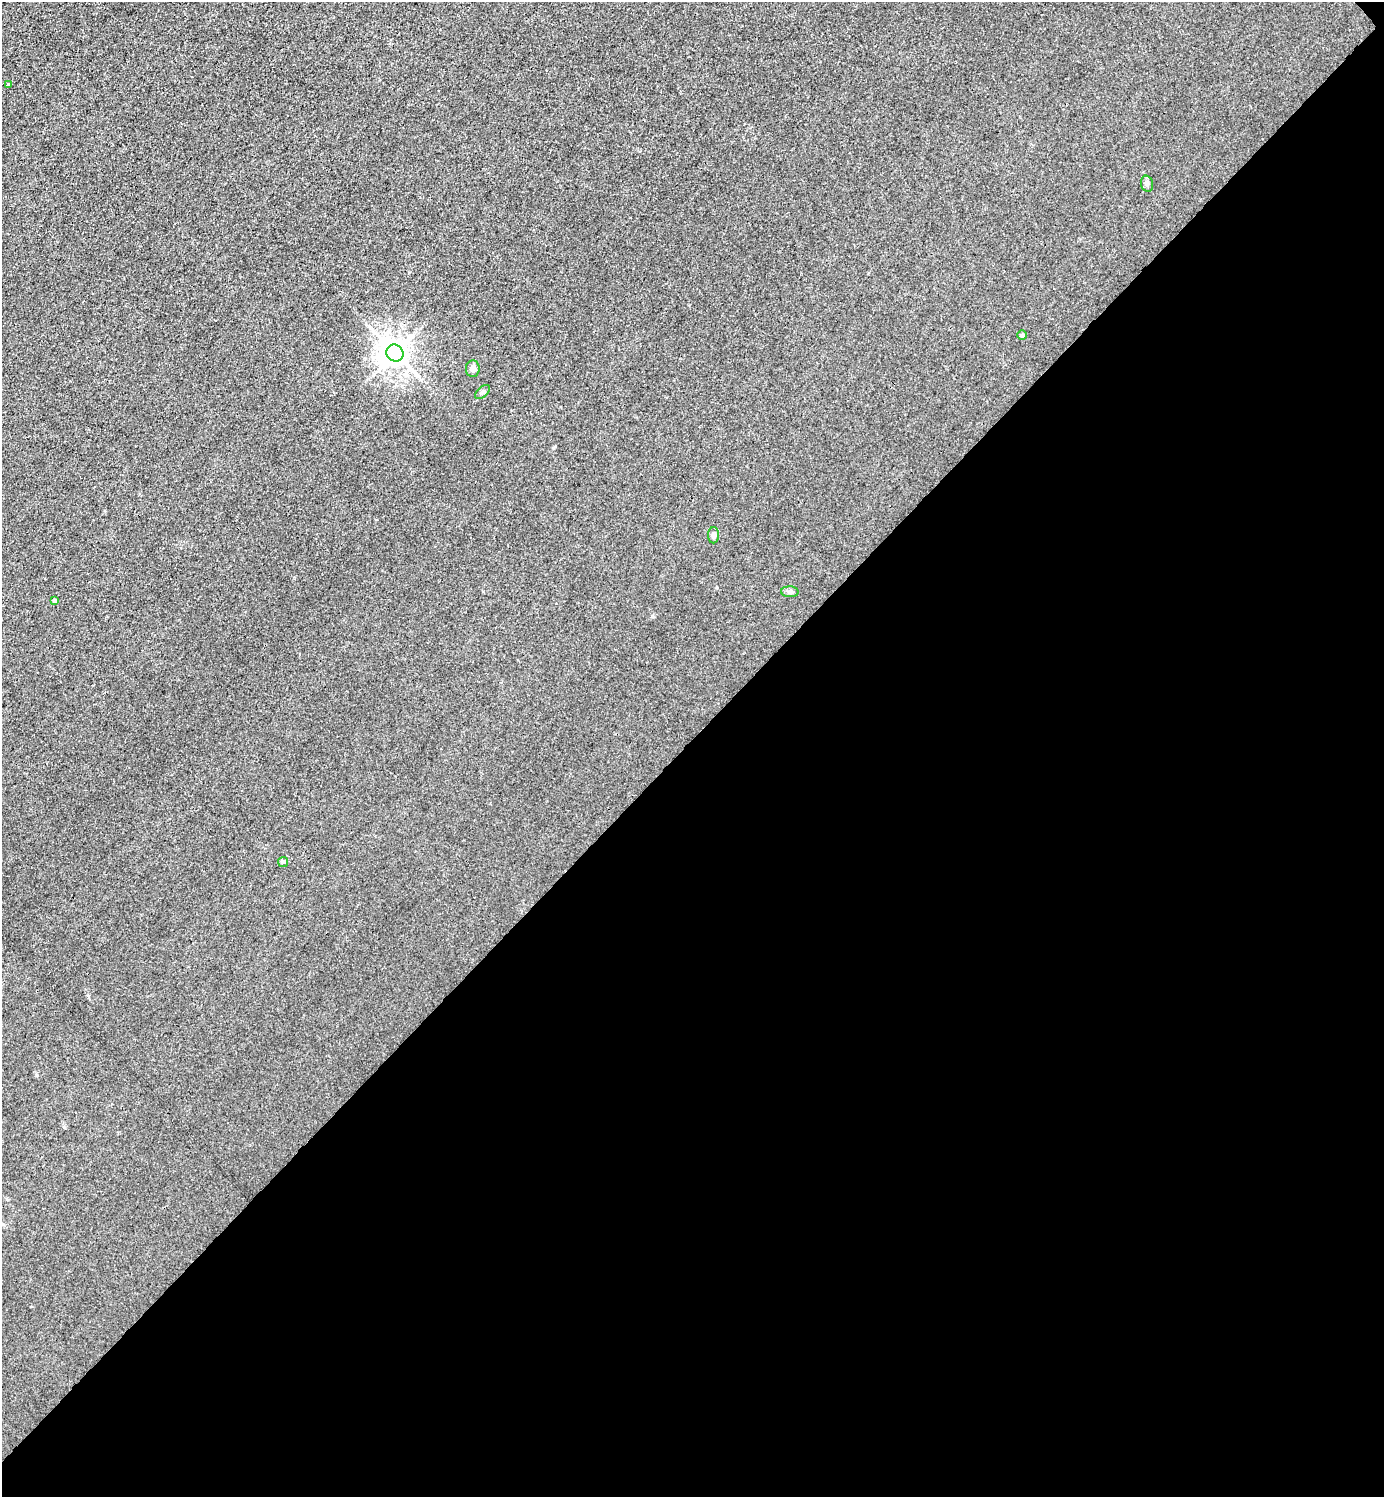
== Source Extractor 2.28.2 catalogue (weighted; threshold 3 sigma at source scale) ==
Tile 12 of 4 x 4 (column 4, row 3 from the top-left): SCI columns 4446-5827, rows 1498-2992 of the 5985 x 5985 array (HDU 1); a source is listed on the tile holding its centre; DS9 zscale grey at full resolution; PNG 1386 x 1499 px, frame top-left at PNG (2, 2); each listed source drawn as its Kron ellipse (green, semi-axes under 4 px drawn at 4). Shown black and unused: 51% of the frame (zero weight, under 3 of 4 exposures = <1% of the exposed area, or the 3 px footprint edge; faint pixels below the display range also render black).
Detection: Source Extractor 2.28.2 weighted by HDU 2 'WHT'; one run over the whole footprint, this tile lists its part. Background 0.0222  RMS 0.0062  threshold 0.0281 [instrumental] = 3 sigma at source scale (4.5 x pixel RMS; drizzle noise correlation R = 1.50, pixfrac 1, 0.05/0.05 arcsec/px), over >= 5 px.
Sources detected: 10; all 10 listed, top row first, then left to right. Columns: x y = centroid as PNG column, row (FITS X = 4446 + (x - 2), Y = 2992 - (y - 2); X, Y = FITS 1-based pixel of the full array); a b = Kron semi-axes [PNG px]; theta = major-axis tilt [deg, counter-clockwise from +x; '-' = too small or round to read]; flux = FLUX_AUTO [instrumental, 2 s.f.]
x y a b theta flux
8 85 3 3 - 3.3
1147 184 8 6 -76 1.6
1022 335 5 5 - 0.9
395 353 9 8 - 830
473 369 8 7 - 3.5
482 392 9 4 42 1.5
714 535 8 5 89 2.1
790 592 9 5 -2 1.5
55 601 4 4 - 2.7
283 862 5 5 - 0.99
Unlisted compact peaks at least as high as the median listed source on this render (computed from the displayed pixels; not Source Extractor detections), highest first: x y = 64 1127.